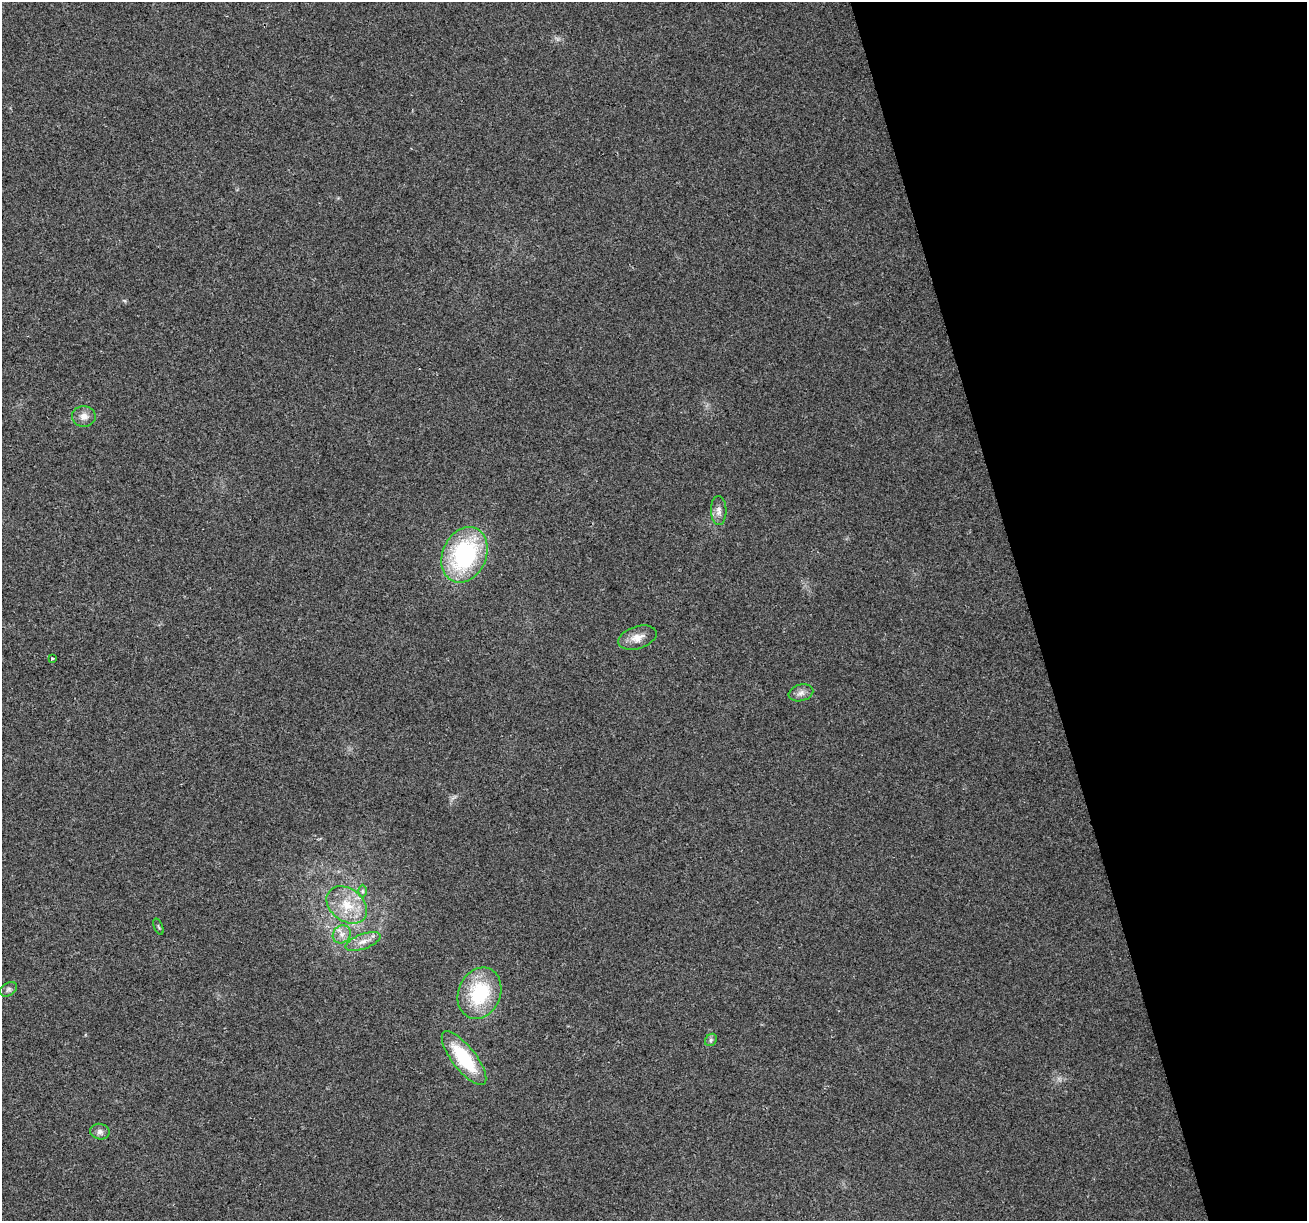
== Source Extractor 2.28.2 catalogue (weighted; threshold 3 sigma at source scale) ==
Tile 12 of 4 x 4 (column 4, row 3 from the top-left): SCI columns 3916-5220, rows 1320-2538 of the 5220 x 5026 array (HDU 1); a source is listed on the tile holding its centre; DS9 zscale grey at full resolution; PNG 1309 x 1223 px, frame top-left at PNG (2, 2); each listed source drawn as its Kron ellipse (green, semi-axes under 4 px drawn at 4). Shown black and unused: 21% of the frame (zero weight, under 2 of 3 exposures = <1% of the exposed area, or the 3 px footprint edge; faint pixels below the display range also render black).
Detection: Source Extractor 2.28.2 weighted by HDU 2 'WHT'; one run over the whole footprint, this tile lists its part. Background 0.0564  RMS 0.0086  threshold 0.0389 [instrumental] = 3 sigma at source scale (4.5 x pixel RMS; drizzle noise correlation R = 1.50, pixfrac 1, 0.0396/0.0396 arcsec/px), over >= 5 px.
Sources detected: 16; all 16 listed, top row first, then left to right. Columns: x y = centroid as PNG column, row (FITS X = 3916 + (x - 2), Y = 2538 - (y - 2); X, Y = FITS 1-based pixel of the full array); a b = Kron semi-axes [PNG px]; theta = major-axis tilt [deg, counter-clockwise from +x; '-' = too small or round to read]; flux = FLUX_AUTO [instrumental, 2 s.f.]
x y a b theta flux
84 416 12 10 -2 6.1
719 511 14 7 -88 5.3
464 555 29 22 66 110
637 638 20 11 17 9.1
52 659 3 3 - 2.3
801 693 12 8 14 4.6
362 891 6 4 90 1.3
347 905 22 16 -37 24
158 927 8 2 -69 1
342 934 9 8 - 5.6
363 941 18 7 20 7.4
9 989 9 6 31 2.3
479 993 26 21 67 56
711 1040 6 5 - 1.8
464 1058 33 11 -52 51
100 1132 9 8 - 3.5